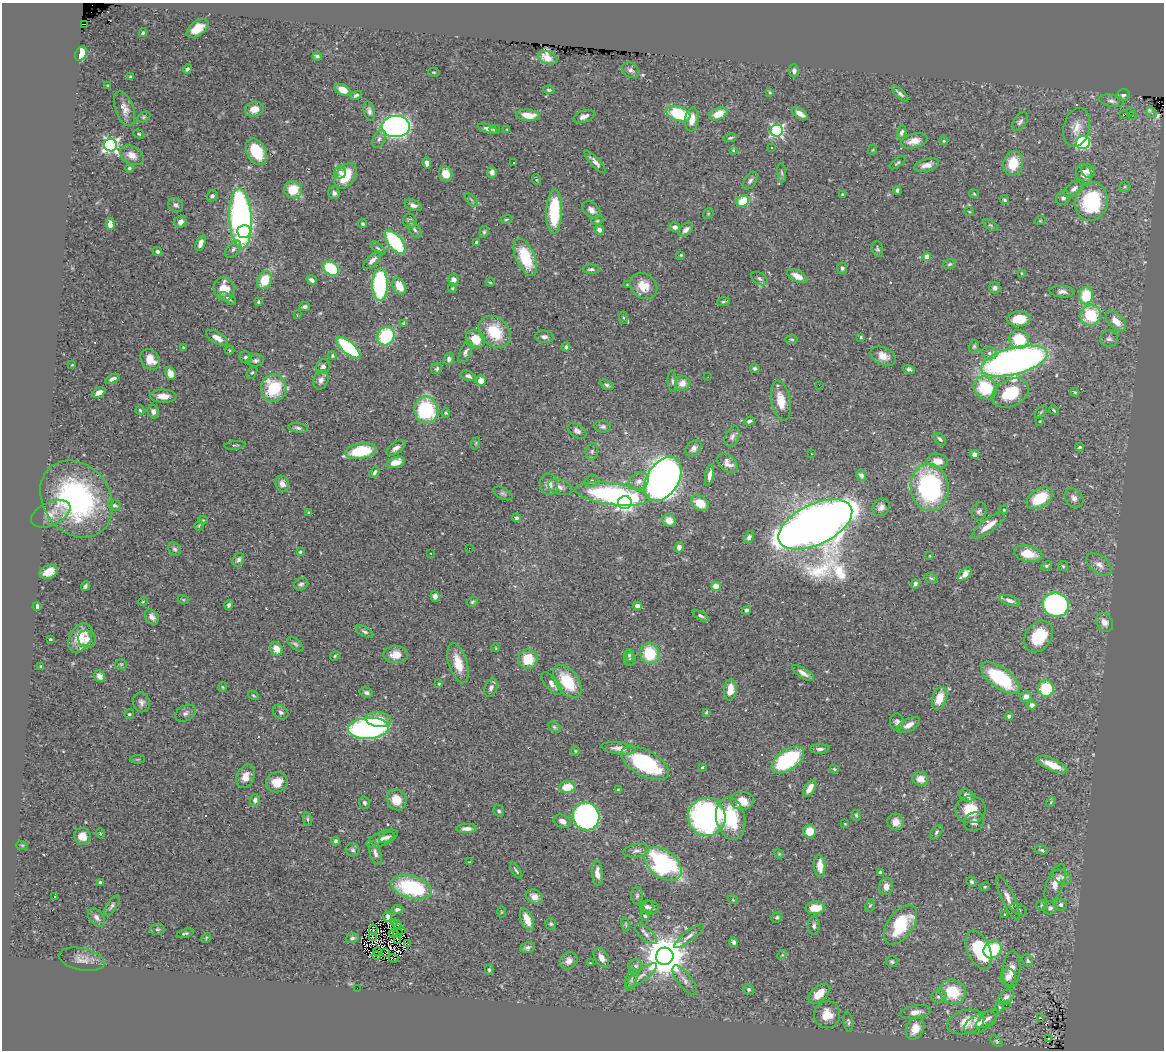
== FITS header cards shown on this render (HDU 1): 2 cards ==
NAXIS1  =                 1162
NAXIS2  =                 1048

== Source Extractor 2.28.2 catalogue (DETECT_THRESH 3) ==
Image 1162 x 1048 px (HDU 1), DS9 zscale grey, 1 PNG px = 1 image px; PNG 1166 x 1052 px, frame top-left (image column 1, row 1048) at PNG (2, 3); each listed source drawn as its Kron ellipse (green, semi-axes under 4 px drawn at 4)
Background 0.664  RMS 0.029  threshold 0.0872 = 3 sigma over >= 5 px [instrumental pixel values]
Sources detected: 466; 6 with non-positive FLUX_AUTO (blend fragments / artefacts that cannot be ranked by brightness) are neither listed nor drawn; the other 460 listed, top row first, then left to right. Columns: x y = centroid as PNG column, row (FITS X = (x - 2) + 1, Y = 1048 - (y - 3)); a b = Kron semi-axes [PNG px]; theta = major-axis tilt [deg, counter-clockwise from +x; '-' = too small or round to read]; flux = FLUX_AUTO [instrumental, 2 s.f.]
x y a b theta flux
85 24 3 2 - 62
197 28 12 7 35 31
143 33 4 3 - 2.9
81 54 7 5 61 27
317 56 5 4 - 3.9
548 58 10 6 -20 16
187 69 5 4 - 4.9
631 70 9 7 -32 6.6
794 71 6 5 - 5.7
434 72 6 3 -8 1.9
131 77 3 3 - 3.4
107 86 3 2 - 2
343 90 8 5 -24 25
549 90 5 3 - 3
770 92 3 3 - 1.9
900 94 10 4 -42 5.8
356 95 6 4 26 4.5
1123 95 6 6 - 7
1111 101 12 6 -11 8.1
124 109 18 9 -69 15
254 109 9 7 13 23
369 111 10 5 -76 6.9
1130 112 2 2 - 2000
1152 113 5 3 - 18
678 114 12 7 -19 110
718 114 9 6 23 35
800 114 9 4 -34 14
1123 114 3 3 - 17
528 115 12 5 -5 29
584 116 11 6 20 9.3
1132 116 2 2 - 1
144 117 7 5 27 3.5
692 119 12 6 83 23
1020 122 11 6 53 6.3
396 126 14 10 3 890
1077 127 20 13 76 25
488 129 10 4 -17 7.9
495 129 5 4 - 4.5
507 129 4 2 - 1.4
777 131 6 6 - 390
902 132 7 4 75 5.5
139 134 5 4 - 2.5
730 138 6 3 13 3.1
379 139 10 6 66 6.3
914 141 13 7 14 19
944 141 5 4 - 2.6
1083 143 7 6 - 220
111 145 6 6 - 600
772 147 3 3 - 6.3
733 150 4 3 - 1.9
872 150 5 3 - 1.8
256 152 14 9 -62 79
132 155 13 8 -30 16
513 162 3 3 - 2.9
595 162 15 4 -47 9.6
427 163 5 4 - 7.8
898 163 9 4 37 3.4
1013 163 12 9 78 47
927 165 13 6 15 14
129 168 4 4 - 3.5
1088 171 7 6 - 9.4
340 172 6 6 - 7.9
492 172 5 5 - 9
782 173 10 4 -85 4
446 174 8 6 -69 26
1084 175 11 8 -79 16
346 176 14 9 57 57
537 180 5 3 - 2.2
750 181 10 6 58 6.2
1125 187 6 5 - 2.9
1074 189 12 6 40 9.2
293 190 9 8 - 55
897 190 4 3 - 3.6
334 193 6 5 - 6
974 194 5 4 - 2.2
843 195 4 3 - 4.3
212 196 5 5 - 5.4
1063 198 8 6 43 6.6
471 200 8 3 -45 3
1004 200 5 4 - 3
743 201 6 5 - 57
1091 202 19 16 79 170
176 205 8 6 -36 4.1
413 205 9 5 -20 7.7
591 210 10 7 -42 11
969 211 5 3 - 1.8
554 212 22 8 88 120
708 214 6 4 47 2.6
241 219 30 11 -87 730
506 219 6 3 8 2.6
410 221 7 6 - 6.1
597 221 6 4 16 2.8
1040 221 6 3 19 2.1
181 222 6 5 - 12
110 224 6 4 -86 19
363 224 4 4 - 3.1
990 225 9 3 -33 3.3
675 227 5 5 - 6.8
415 230 9 5 -54 5.2
599 230 5 4 - 7.9
686 230 8 5 39 9.9
244 231 6 6 - 240
484 232 6 4 75 3
395 242 14 7 -51 220
477 242 3 3 - 4.2
201 243 8 4 69 11
378 248 9 3 -43 3.3
233 249 10 6 50 7
877 249 8 5 -74 4
157 251 5 4 - 4.9
681 255 3 3 - 2.1
525 257 20 9 -67 82
927 257 4 4 - 23
372 260 11 5 45 11
950 264 7 5 17 3.4
331 268 9 6 -38 140
842 268 6 5 - 4.2
591 269 8 4 -2 5.3
1021 273 4 3 - 2
797 276 11 5 -26 20
759 279 9 5 -31 4.8
265 280 9 7 64 47
312 280 5 3 - 6.3
453 280 6 5 - 13
490 282 4 4 - 2.2
380 285 16 8 -90 230
627 285 4 3 - 1.7
399 286 9 6 -62 35
644 286 14 12 -40 35
452 288 5 4 - 2.5
995 288 6 5 - 5.7
224 289 12 10 -78 33
1062 292 12 6 -4 8.5
1086 296 8 7 - 74
228 298 9 3 -33 3.8
258 302 3 2 - 1.9
723 302 6 4 5 3.2
305 307 5 4 - 5.2
297 315 3 2 - 1.7
1091 315 10 10 - 95
623 318 6 3 -81 2.5
1019 319 11 7 3 46
1116 321 13 7 -47 25
403 323 4 3 - 2.4
495 332 18 14 -45 71
386 336 9 8 - 130
544 337 9 6 -4 7.8
861 337 3 2 - 1.9
217 338 12 5 -30 13
475 339 10 8 -40 39
792 339 6 3 -1 2.3
1019 339 10 9 - 76
1109 339 9 8 - 6.9
974 346 6 5 - 3.3
566 347 4 3 - 4.1
183 348 3 3 - 1.7
348 348 15 6 -40 200
230 350 5 4 - 2.3
466 352 12 5 65 7.4
989 353 8 6 -16 6.5
332 356 4 4 - 2.6
883 356 13 8 -25 19
246 357 6 5 - 4.9
150 359 11 8 -50 30
449 359 6 5 - 6.7
256 360 8 6 9 5.4
1014 361 34 13 15 1300
72 365 3 3 - 1.7
323 367 7 6 - 7.1
755 368 5 4 - 4.4
437 369 6 5 - 4.2
909 369 6 4 -16 4.2
170 373 6 5 - 21
252 373 7 4 60 3
468 376 8 4 -20 6.2
708 377 2 2 - 0.95
112 379 7 4 25 7.9
321 380 10 7 69 9.4
481 381 5 5 - 18
672 381 11 4 -85 4.4
682 383 7 7 - 19
607 385 7 4 -29 4.5
819 385 2 2 - 38
274 388 14 12 -87 100
985 388 12 10 -41 92
1075 392 4 3 - 2.1
99 393 7 4 25 15
1010 393 19 13 26 78
163 396 13 6 -1 16
781 401 20 9 -79 33
140 410 5 4 - 2.9
426 410 14 11 -79 160
1054 410 5 4 - 2.3
153 412 7 5 -74 7.9
1041 412 7 4 45 2.9
446 413 5 4 - 2.7
749 421 5 4 - 4.7
1040 421 4 2 - 1.4
603 427 8 5 -7 5.5
298 428 10 4 -8 5.4
577 431 10 6 -32 7.4
732 436 11 6 65 7.2
940 439 7 4 -46 5.2
476 443 6 4 71 2.6
235 445 11 3 5 2.7
1079 447 4 3 - 3.3
396 448 11 5 35 11
693 448 9 7 47 7.7
361 451 16 7 9 100
592 451 8 6 76 5.5
811 454 3 2 - 2.2
975 455 5 4 - 14
937 461 10 7 -11 22
396 462 9 5 18 25
728 463 12 7 -41 12
375 472 6 4 58 4.3
710 475 11 4 80 8.8
861 475 6 4 -58 8
663 479 24 15 58 1200
592 481 7 6 - 4.7
639 481 10 8 32 12
282 484 8 6 -72 12
549 484 11 9 -80 18
560 487 12 7 -18 9.2
930 487 24 19 -84 340
503 493 10 5 -28 4.7
612 494 37 10 -8 350
1040 498 14 9 34 75
1074 498 11 8 -50 11
76 499 41 33 -53 420
625 503 7 6 - 390
700 503 9 7 -33 30
115 506 6 5 - 4.5
881 507 9 8 - 9.3
1004 510 4 3 - 1.8
979 511 9 7 70 6
309 512 4 3 - 2.2
51 514 21 11 25 26
517 518 4 4 - 3.6
203 520 4 4 - 1.8
669 520 7 6 - 20
815 524 40 20 26 7800
199 526 5 4 - 2.3
988 526 20 7 37 26
749 537 6 4 64 6.8
679 547 5 4 - 7.9
469 548 2 2 - 0.78
175 549 7 5 -48 4.3
300 552 4 3 - 2.5
430 553 3 2 - 4
1028 554 14 8 -11 36
930 556 3 2 - 1.7
238 560 7 5 61 5.6
1099 565 15 8 -36 14
1046 566 6 4 26 3.5
1063 566 5 5 - 2.5
49 572 9 6 23 26
965 574 8 4 44 20
931 578 7 4 -19 2.9
301 584 7 6 - 5.2
915 584 5 4 - 6.2
85 586 5 3 - 4.7
716 586 5 4 - 46
435 596 5 4 - 10
183 599 5 3 - 2.2
1010 600 10 5 -18 8.2
143 601 5 3 - 1.5
472 602 5 4 - 2.9
229 605 5 4 - 3.9
1056 605 13 12 - 390
637 606 4 4 - 21
37 607 4 4 - 9.9
746 610 5 4 - 3.9
701 616 9 4 -28 4.5
152 617 8 6 -56 9.7
1104 622 10 8 -58 14
365 632 10 5 -27 5.2
1039 636 17 13 54 77
80 638 16 10 61 38
50 639 3 3 - 2.3
87 639 9 8 - 12
295 644 9 5 -41 4.3
496 648 4 2 - 1.1
276 649 7 6 - 24
650 653 10 9 - 73
396 655 12 9 3 25
629 655 6 5 - 3.5
335 656 5 4 - 2.6
528 659 9 9 - 54
630 659 7 5 80 3.9
458 663 21 9 -73 37
121 664 6 5 - 2.8
41 666 4 3 - 2.1
803 673 13 5 -32 10
100 676 6 5 - 14
1000 678 22 10 -36 140
567 682 19 11 -53 81
439 684 4 3 - 1.7
552 684 14 6 -50 13
222 687 5 3 - 1.9
491 688 9 6 66 7.4
1046 689 8 8 - 88
730 690 11 6 84 23
366 693 7 5 -17 6.2
253 695 6 3 -30 2.3
1026 696 6 5 - 10
939 698 12 7 69 32
141 702 10 8 -73 8.6
1032 705 5 4 - 8.6
281 712 8 6 -39 5.5
706 712 4 3 - 1.7
185 713 11 7 30 7.6
129 714 5 5 - 2.9
1009 716 4 4 - 3.7
379 719 13 7 -9 32
897 722 8 7 - 6.5
908 725 13 6 29 14
554 727 7 4 -28 3.6
368 728 20 10 4 580
619 748 17 6 -8 16
820 749 10 5 3 6.7
575 751 4 4 - 1.9
138 759 7 4 0 2.4
788 760 18 10 35 210
645 763 26 12 -28 180
1052 765 17 5 -23 38
702 767 3 2 - 2.2
834 769 5 3 - 3
246 776 12 8 67 19
920 779 8 7 - 20
277 782 11 10 - 27
567 787 8 6 10 37
810 788 10 5 58 18
618 789 4 2 - 1.7
967 795 8 5 -29 12
255 800 6 5 - 6
397 800 11 9 -56 31
743 801 12 9 0 28
1051 802 6 3 47 1.9
364 803 6 5 - 5
970 809 15 13 9 46
499 811 6 5 - 3.8
856 815 6 4 -74 2.7
586 816 14 13 - 530
707 817 19 19 - 570
307 819 7 3 -82 3
731 819 21 14 -78 110
562 821 9 6 -23 12
896 822 8 8 - 14
974 822 10 9 - 11
845 824 3 2 - 1.2
467 829 10 4 1 10
810 831 6 6 - 37
936 832 8 5 54 3.9
100 833 5 3 - 1.6
82 836 8 8 - 21
387 837 8 4 28 5.7
382 838 17 6 23 11
335 841 4 4 - 4
22 845 6 4 -18 2
353 850 7 6 - 4.6
1041 850 7 4 -13 3.5
636 851 13 6 9 7.5
375 853 12 5 -74 8.9
779 854 5 4 - 2.1
470 862 3 2 - 1.3
663 864 21 13 -38 280
820 866 11 5 -87 22
516 871 9 3 -57 3.2
880 872 4 3 - 3.1
597 873 13 5 -86 13
1062 877 10 6 -26 7.4
100 882 4 3 - 2.6
971 882 5 4 - 4.4
1055 883 20 8 69 23
886 886 8 7 - 13
412 887 21 11 -15 190
985 887 5 4 - 2.7
54 896 3 2 - 2.1
637 896 8 5 89 4.2
534 897 9 7 -26 14
1008 898 25 6 -65 17
733 900 5 3 - 1.6
1042 905 5 5 - 2.8
1061 905 6 6 - 5.7
112 906 12 5 55 5.3
870 906 7 4 61 2.9
647 907 7 6 - 5.2
651 907 9 6 -11 5.7
815 908 10 6 5 32
1050 908 7 6 - 6.3
397 909 6 4 10 6.7
1019 910 9 5 -28 4.3
501 912 6 4 -90 1.7
1005 914 3 2 - 1.5
645 916 5 4 - 3
96 917 10 7 -52 8.8
388 917 5 4 - 4.5
777 917 5 5 - 3.9
527 920 12 5 -69 26
394 923 3 2 - 4.2
551 924 6 5 - 3.3
626 924 7 3 -81 2.2
397 925 4 3 - 1.4
901 925 22 12 55 110
814 926 9 6 -90 5.7
157 929 7 5 1 4.4
373 930 5 2 - 0.69
401 930 3 2 - 2.6
185 933 9 4 14 3.8
393 933 4 2 - 1.7
398 933 5 2 - 1.7
646 934 13 6 -40 8.7
372 936 3 2 - 1.4
689 936 18 5 38 10
206 938 5 4 - 2
352 938 6 5 - 4.8
398 941 4 2 - 0.49
733 942 5 4 - 5.2
408 944 3 3 - 6.2
528 948 7 5 11 5.5
979 950 20 11 -66 120
992 950 9 8 - 110
377 952 4 2 - 1.9
385 953 3 2 - 1.3
782 955 5 4 - 2.2
377 956 4 2 - 1.6
665 956 9 8 - 7300
394 958 5 2 - 2.5
601 958 10 6 -59 16
82 959 23 11 -12 19
569 961 9 8 - 12
1028 961 6 5 - 3.8
892 962 6 5 - 3.6
590 963 3 2 - 1.9
635 967 7 6 - 7.7
1011 969 18 9 85 20
489 970 5 3 - 3.5
641 976 19 5 37 13
1008 977 9 7 -85 12
631 979 11 5 73 7
685 980 18 7 -52 14
357 988 2 2 - 7.2
749 989 5 5 - 4.7
953 992 14 12 -16 71
819 994 12 7 42 31
939 997 7 6 - 7.1
1006 997 9 6 40 7.3
1006 1005 2 2 - 6.4
999 1007 5 3 - 2.3
916 1012 15 6 9 14
827 1015 13 13 - 31
1040 1018 3 3 - 7.5
987 1019 13 6 37 9.5
848 1022 10 4 -80 3.9
966 1022 19 11 15 46
980 1023 17 9 27 17
915 1028 12 8 66 26
1048 1039 3 2 - 4.7
996 1041 7 4 -38 3.4
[6 non-positive-flux detections neither listed nor drawn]